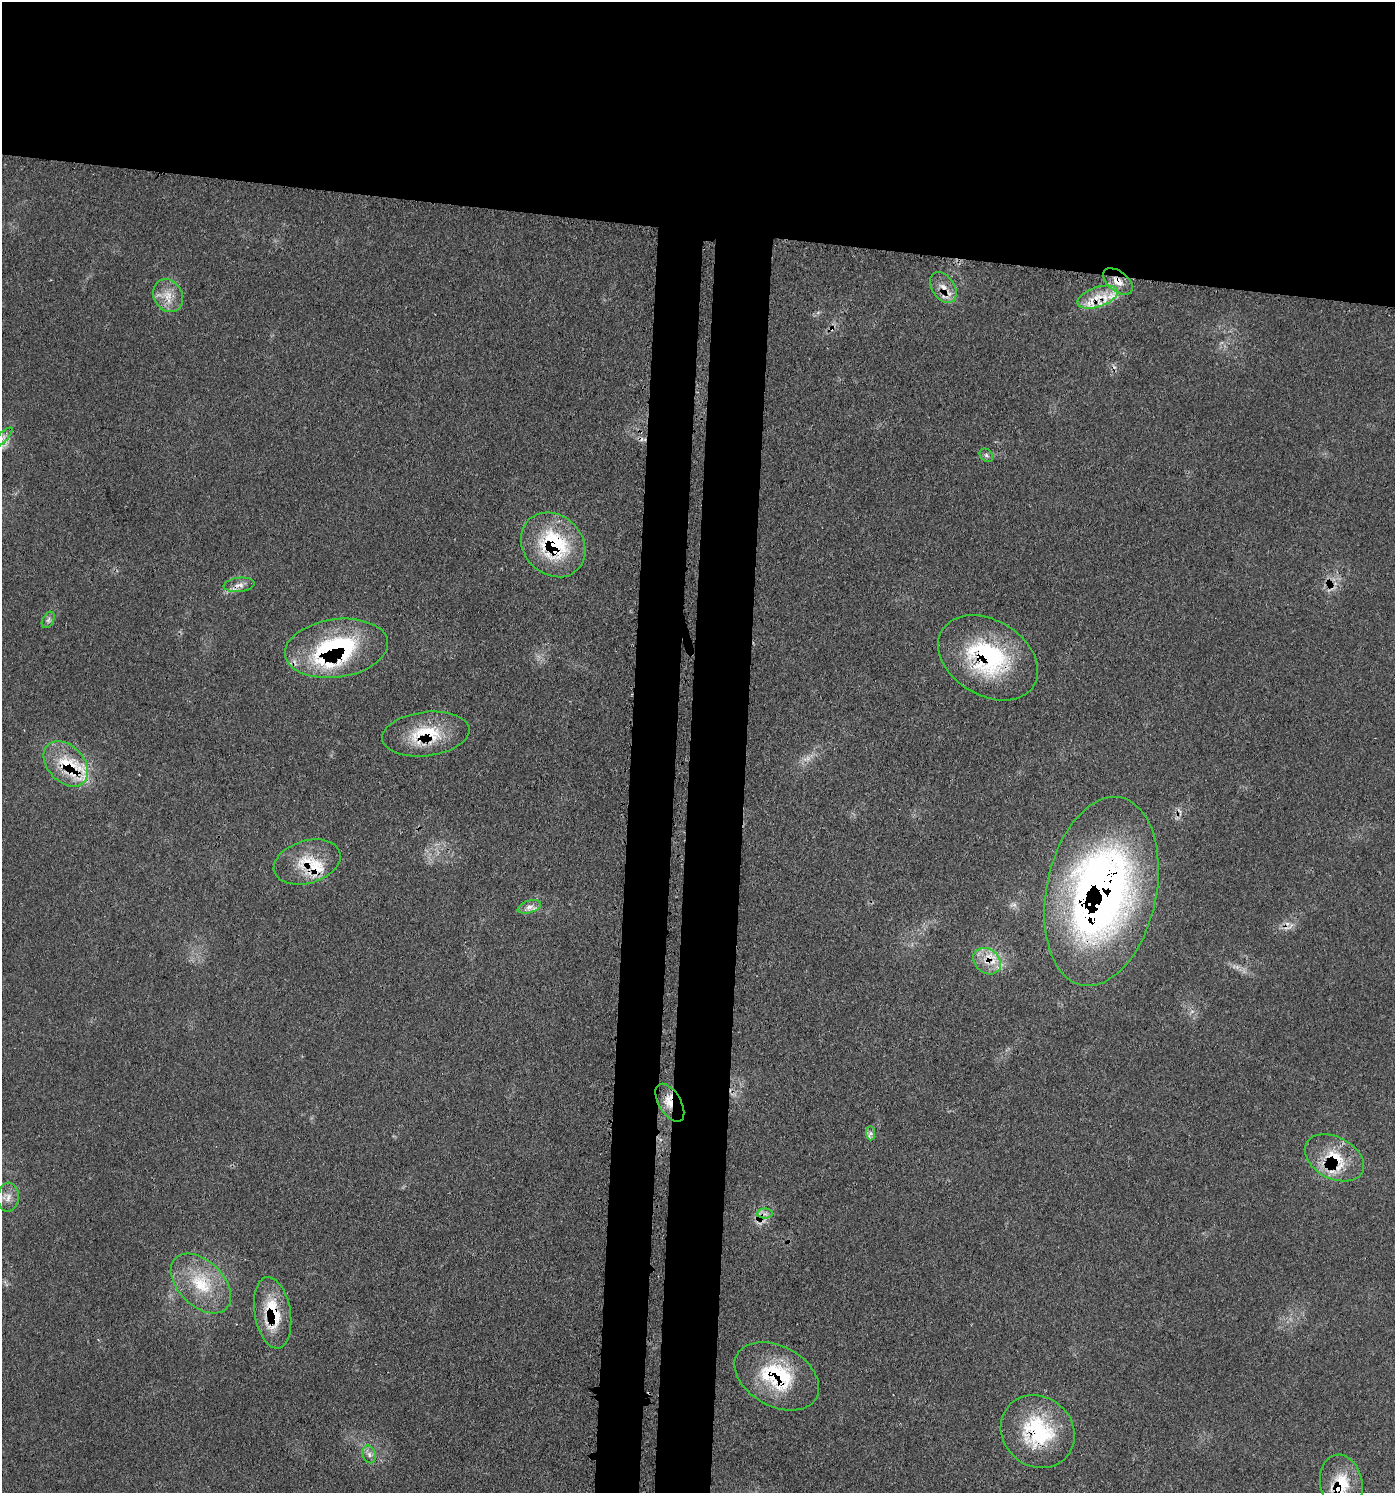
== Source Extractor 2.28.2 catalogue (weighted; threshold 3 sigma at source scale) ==
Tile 2 of 3 x 3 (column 2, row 1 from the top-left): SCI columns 1688-3080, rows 3061-4551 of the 4632 x 4608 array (HDU 1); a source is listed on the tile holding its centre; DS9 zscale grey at full resolution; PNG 1397 x 1495 px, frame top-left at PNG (2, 2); each listed source drawn as its Kron ellipse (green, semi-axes under 4 px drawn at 4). Shown black and unused: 22% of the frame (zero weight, under 3 of 4 exposures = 8% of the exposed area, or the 3 px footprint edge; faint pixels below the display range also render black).
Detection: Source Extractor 2.28.2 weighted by HDU 2 'WHT'; one run over the whole footprint, this tile lists its part. Background 0.13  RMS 0.0055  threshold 0.0246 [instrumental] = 3 sigma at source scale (4.5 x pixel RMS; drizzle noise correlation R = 1.50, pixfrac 1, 0.05/0.05 arcsec/px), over >= 5 px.
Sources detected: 44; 1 too faint to see at this stretch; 5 cosmic-ray / hot-pixel residue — neither listed nor drawn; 10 inside a brighter listed object's ellipse — not listed separately; the other 28 listed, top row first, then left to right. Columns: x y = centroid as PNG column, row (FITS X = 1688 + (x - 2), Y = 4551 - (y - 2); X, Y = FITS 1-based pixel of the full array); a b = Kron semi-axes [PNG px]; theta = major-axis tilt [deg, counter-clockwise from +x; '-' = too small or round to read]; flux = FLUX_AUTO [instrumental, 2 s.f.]
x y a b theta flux
1118 281 17 10 -39 6.6
943 287 17 11 -56 6.9
168 296 17 14 -60 9
1098 297 21 10 18 9.9
2 438 13 4 45 2.5
986 455 7 5 -45 1.5
553 545 35 29 -46 55
239 585 15 7 6 3.6
48 620 9 5 60 1.7
336 648 52 29 8 81
988 658 54 37 -31 72
426 734 44 22 7 31
66 764 26 18 -47 21
307 862 34 21 17 20
1101 891 96 55 78 390
529 907 12 6 16 3.1
987 961 15 12 -40 9.1
670 1103 21 11 -59 8.6
871 1133 7 4 -89 1.5
1334 1158 31 21 -28 25
8 1197 14 10 87 4.7
765 1214 8 5 0 2.1
201 1284 36 22 -44 27
273 1313 36 18 -80 27
777 1376 45 30 -29 45
1038 1431 38 34 -41 49
369 1454 9 6 -75 2.2
1341 1484 29 21 -79 21
Overlapping masked pixels (flux is a lower limit): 17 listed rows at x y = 1118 281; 943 287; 1098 297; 553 545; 336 648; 988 658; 426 734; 66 764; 307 862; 1101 891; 987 961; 670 1103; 1334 1158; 273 1313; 777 1376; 1038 1431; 1341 1484
Isophote crosses this tile's border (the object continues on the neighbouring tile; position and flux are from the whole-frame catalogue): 1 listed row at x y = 2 438